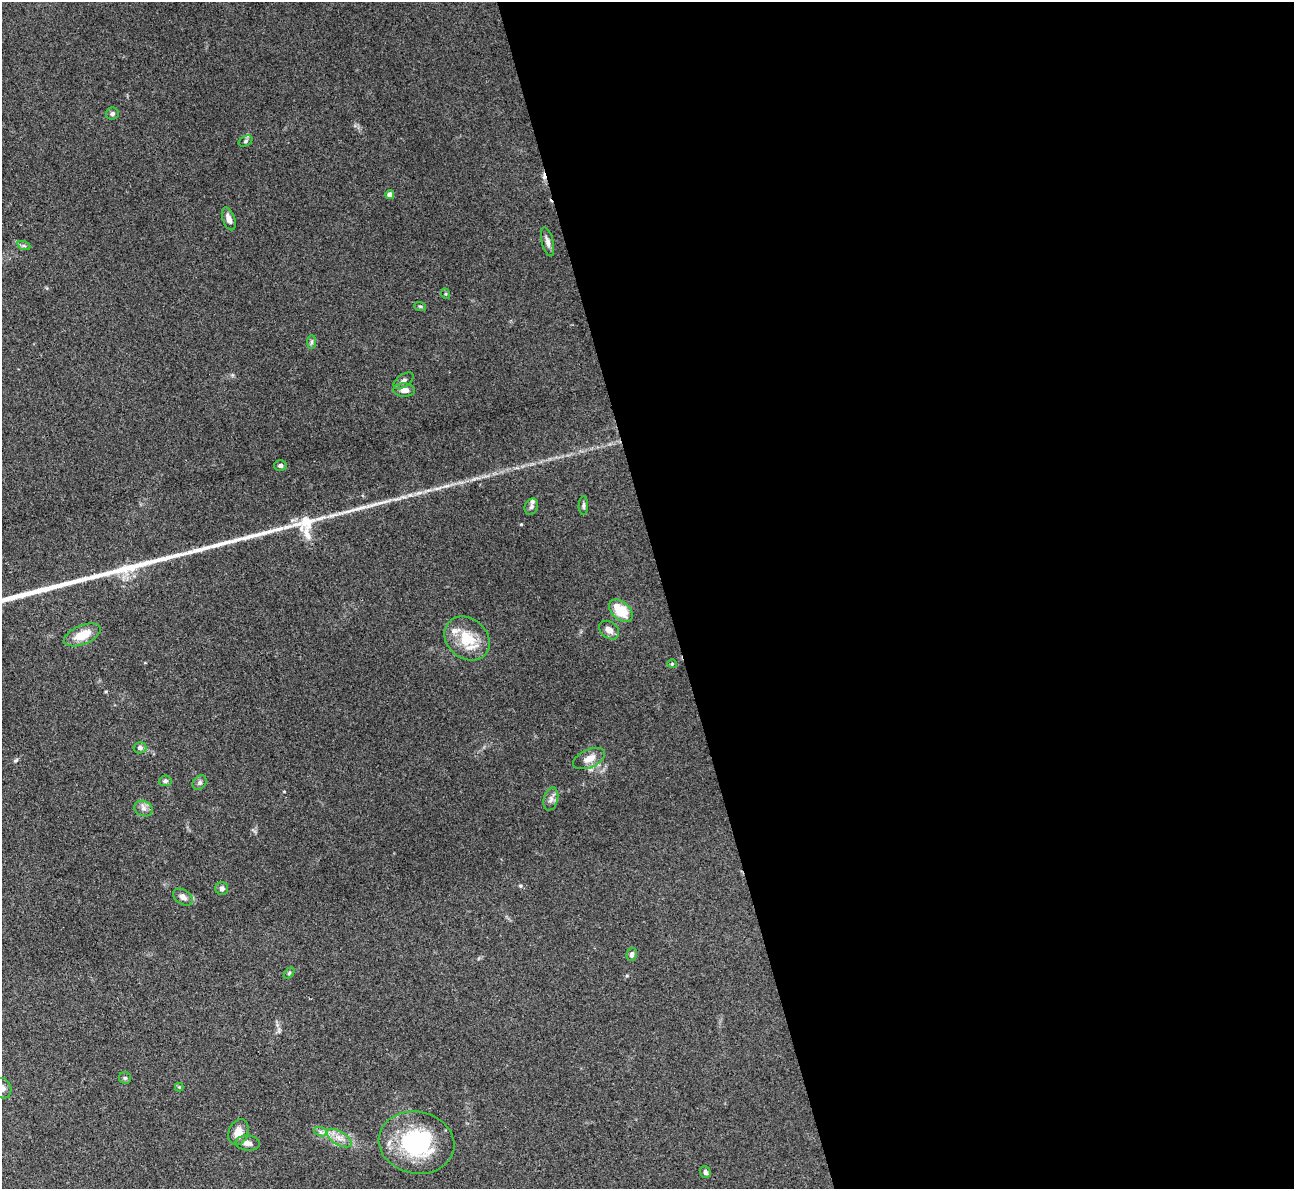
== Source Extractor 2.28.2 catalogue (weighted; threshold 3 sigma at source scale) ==
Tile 8 of 4 x 4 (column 4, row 2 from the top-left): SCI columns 3878-5169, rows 2637-3823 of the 5170 x 5151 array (HDU 1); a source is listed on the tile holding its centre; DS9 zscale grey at full resolution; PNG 1296 x 1191 px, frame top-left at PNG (2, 2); each listed source drawn as its Kron ellipse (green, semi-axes under 4 px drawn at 4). Shown black and unused: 49% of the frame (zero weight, under 3 of 4 exposures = <1% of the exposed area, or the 3 px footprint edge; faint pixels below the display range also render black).
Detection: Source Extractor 2.28.2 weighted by HDU 2 'WHT'; one run over the whole footprint, this tile lists its part. Background 0.105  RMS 0.006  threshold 0.0269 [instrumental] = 3 sigma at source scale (4.5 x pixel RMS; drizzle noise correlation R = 1.50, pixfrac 1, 0.05/0.05 arcsec/px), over >= 5 px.
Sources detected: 42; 1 cosmic-ray / hot-pixel residue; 1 long thin detection or spike segment (spike, bleed or trail) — neither listed nor drawn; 2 inside a brighter listed object's ellipse — not listed separately; the other 38 listed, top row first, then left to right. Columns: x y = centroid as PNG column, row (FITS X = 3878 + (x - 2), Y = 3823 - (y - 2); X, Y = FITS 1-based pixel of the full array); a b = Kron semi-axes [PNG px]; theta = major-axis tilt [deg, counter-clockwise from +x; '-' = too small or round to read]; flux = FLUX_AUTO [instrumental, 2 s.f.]
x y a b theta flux
112 114 6 6 - 1.6
246 141 7 5 28 1.1
390 195 4 4 - 4.1
229 219 12 6 -70 3.7
548 242 15 5 -76 2.7
24 246 7 4 -19 1.1
446 294 5 3 - 0.64
420 306 6 3 -18 0.71
312 342 7 4 90 1.2
403 381 11 6 34 2.1
404 390 11 6 -2 3.9
280 466 6 5 - 1.6
583 506 9 4 88 1.4
531 507 8 6 64 1.6
621 611 14 8 -40 16
609 630 11 8 -38 3.9
82 635 19 9 22 12
467 638 24 20 -40 19
672 664 4 4 - 0.6
140 748 6 5 - 1.8
589 758 17 9 24 6.1
165 781 6 5 - 1.4
200 782 8 6 46 1.7
551 799 12 7 74 3
143 809 9 7 -26 2.6
222 888 6 6 - 2
183 897 11 7 -33 3.1
632 954 6 5 - 2.1
289 973 6 4 46 1.1
125 1078 6 6 - 1.1
179 1087 4 4 - 0.52
2 1088 10 9 - 3.2
238 1132 13 9 69 6.7
321 1132 7 4 -18 1.5
339 1138 14 6 -31 4.6
248 1143 12 7 -6 3.3
417 1143 38 31 -11 59
705 1172 6 5 - 1.7
Isophote crosses this tile's border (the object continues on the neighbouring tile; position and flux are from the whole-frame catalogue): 1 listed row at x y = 2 1088